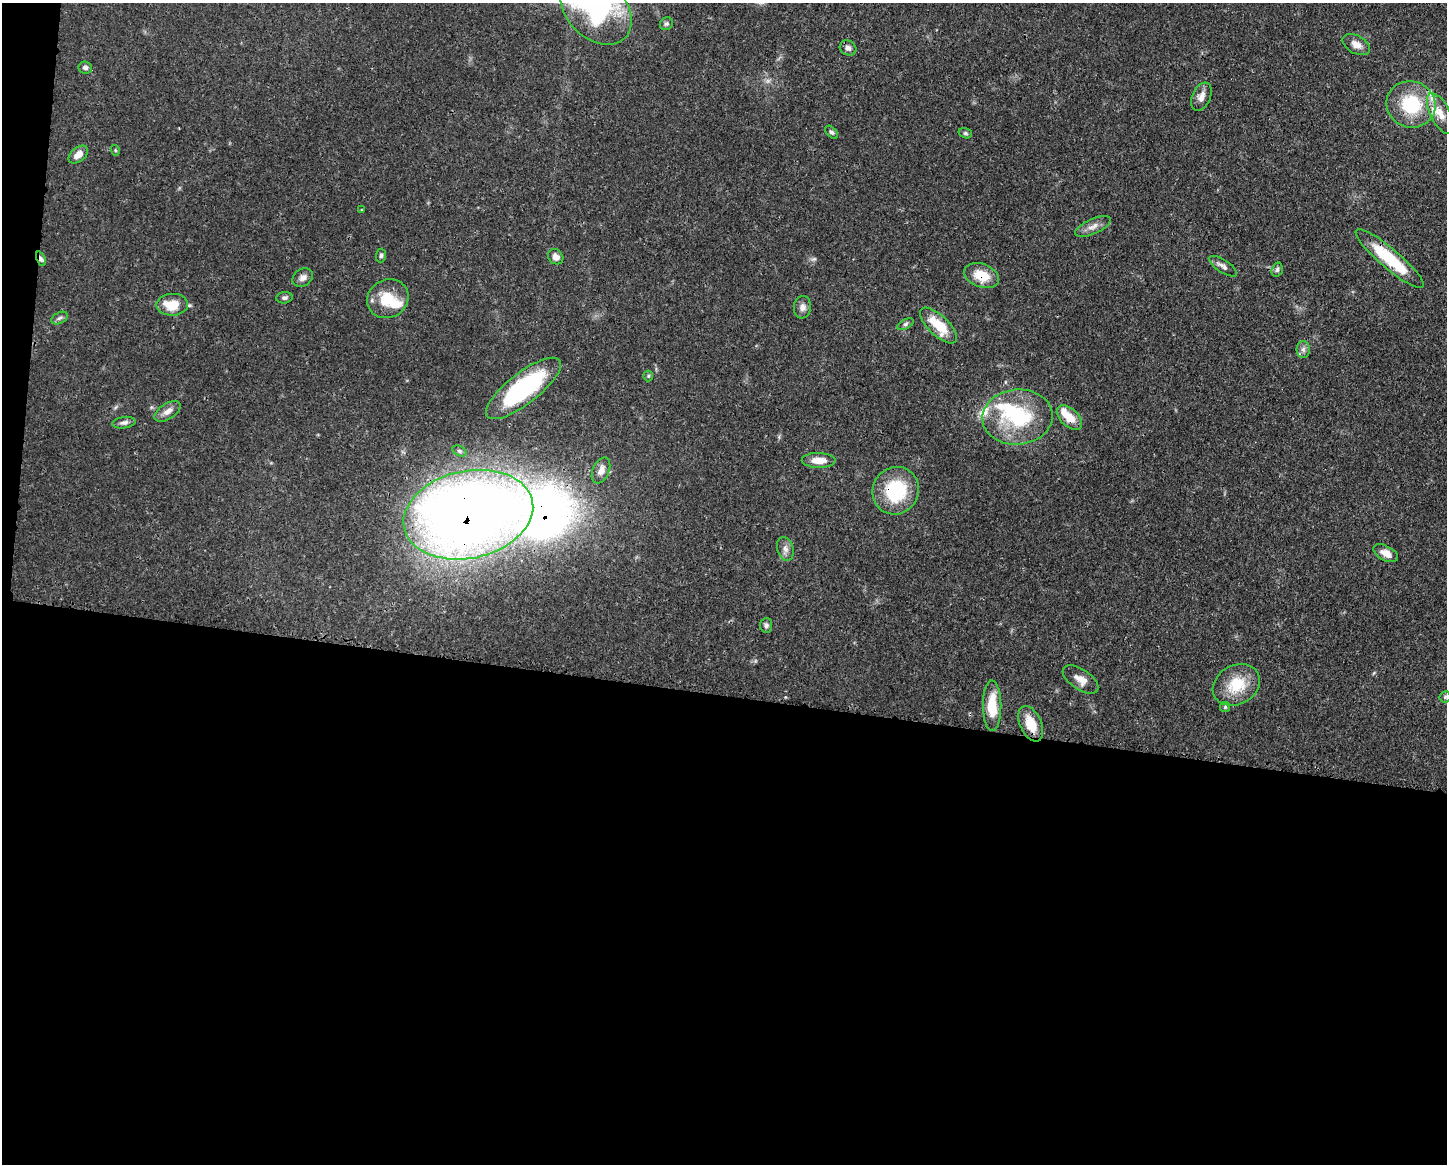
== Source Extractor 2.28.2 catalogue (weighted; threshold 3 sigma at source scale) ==
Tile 10 of 3 x 4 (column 1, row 4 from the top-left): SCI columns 112-1556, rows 3-1164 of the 4670 x 4656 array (HDU 1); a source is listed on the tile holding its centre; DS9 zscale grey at full resolution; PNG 1449 x 1166 px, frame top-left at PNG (2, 3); each listed source drawn as its Kron ellipse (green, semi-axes under 4 px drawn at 4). Shown black and unused: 42% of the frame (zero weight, under 3 of 4 exposures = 1% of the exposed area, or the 3 px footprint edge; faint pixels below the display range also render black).
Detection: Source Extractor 2.28.2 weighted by HDU 2 'WHT'; one run over the whole footprint, this tile lists its part. Background 0.0589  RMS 0.0034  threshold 0.0152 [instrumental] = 3 sigma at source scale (4.5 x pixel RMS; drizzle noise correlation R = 1.50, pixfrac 1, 0.05/0.05 arcsec/px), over >= 5 px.
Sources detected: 58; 1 inside a brighter object's white glare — neither listed nor drawn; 7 inside a brighter listed object's ellipse — not listed separately; the other 50 listed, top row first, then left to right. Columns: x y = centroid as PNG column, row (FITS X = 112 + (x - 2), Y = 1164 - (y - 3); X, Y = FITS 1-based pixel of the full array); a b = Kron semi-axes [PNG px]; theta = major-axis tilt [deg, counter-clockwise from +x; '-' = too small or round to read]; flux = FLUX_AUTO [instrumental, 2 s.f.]
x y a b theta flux
596 9 41 29 -45 48
666 24 7 6 - 0.72
1356 45 15 9 -30 2.8
848 48 8 7 - 1.5
85 67 7 6 - 0.98
1201 97 15 9 66 2.6
1411 104 25 23 -20 20
1440 114 22 10 -62 4.7
831 132 8 5 -45 0.68
965 133 7 5 -17 0.57
115 150 5 3 - 0.32
78 155 11 7 40 2.8
362 210 3 2 - 0.3
1093 226 19 7 24 2.4
381 255 7 5 86 0.67
556 257 8 7 - 2.1
41 259 8 4 -67 0.9
1390 259 44 10 -40 18
1223 266 16 6 -33 1.6
1277 270 7 5 74 0.83
982 276 18 11 -21 7.8
303 277 11 8 34 1.8
284 298 8 5 7 0.87
388 299 21 19 28 10
172 305 16 11 2 7.6
802 307 11 8 84 1.8
60 318 9 5 27 0.91
906 324 9 5 27 0.81
938 325 24 10 -43 9.8
1303 349 8 6 90 1.3
648 376 5 5 - 0.46
523 388 45 15 38 37
168 411 15 8 33 2.4
1017 417 35 27 5 26
1069 418 15 9 -43 5.5
124 423 12 5 8 1.2
459 451 7 5 -27 0.74
819 460 17 7 -1 4
601 470 14 8 66 2.5
896 491 24 23 - 21
468 515 66 43 12 490
785 549 12 8 -75 1.8
1386 553 13 7 -28 3.5
766 625 7 6 - 0.94
1081 679 20 10 -34 3.4
1236 685 25 19 28 11
1445 697 5 5 - 0.54
992 706 25 9 -90 9.6
1225 707 5 5 - 0.44
1031 724 19 10 -66 7.2
Overlapping masked pixels (flux is a lower limit): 5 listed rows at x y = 41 259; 1390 259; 982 276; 896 491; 468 515
Isophote crosses this tile's border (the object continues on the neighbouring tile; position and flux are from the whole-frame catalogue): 1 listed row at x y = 596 9